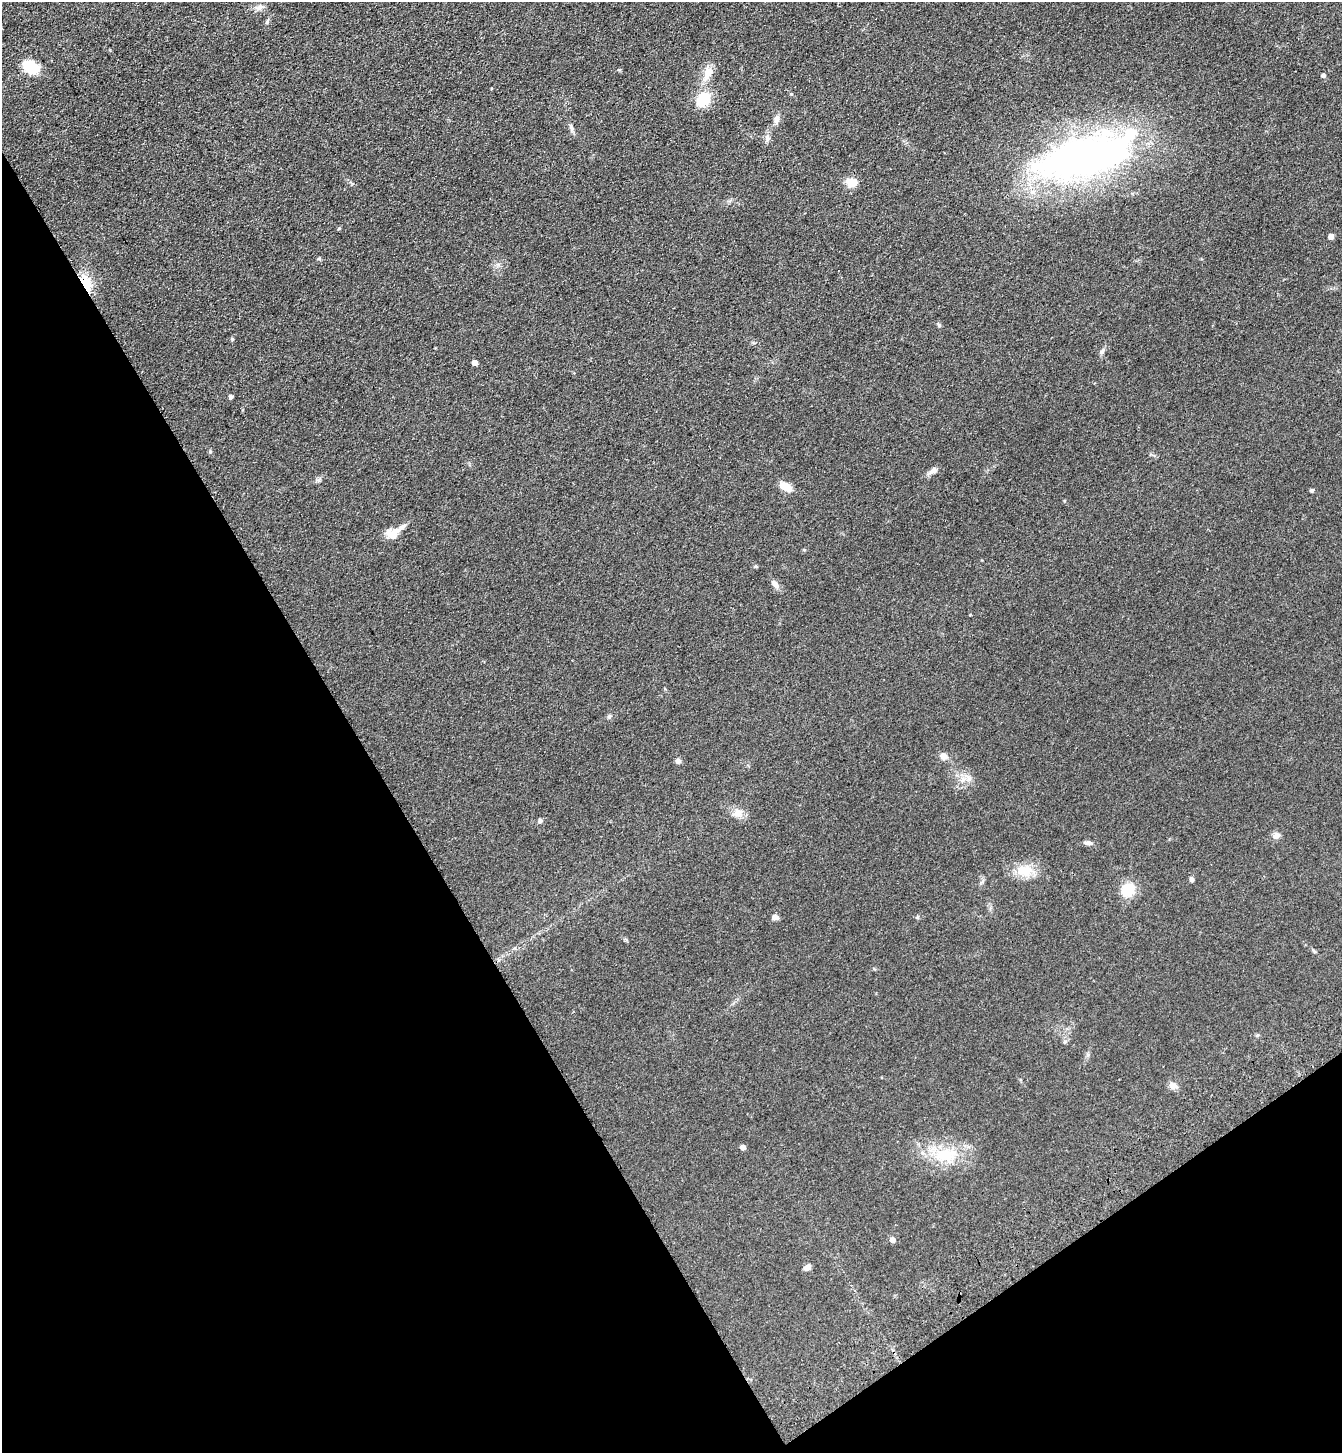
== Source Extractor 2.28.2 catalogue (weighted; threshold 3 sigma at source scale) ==
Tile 14 of 4 x 4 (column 2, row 4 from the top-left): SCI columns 1574-2913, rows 106-1556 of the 5960 x 6014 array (HDU 1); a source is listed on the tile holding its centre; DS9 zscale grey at full resolution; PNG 1344 x 1455 px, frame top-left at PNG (2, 2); no overlay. Shown black and unused: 32% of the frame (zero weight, under 3 of 4 exposures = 6% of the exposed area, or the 3 px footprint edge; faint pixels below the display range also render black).
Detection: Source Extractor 2.28.2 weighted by HDU 2 'WHT'; one run over the whole footprint, this tile lists its part. Background 0.07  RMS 0.0088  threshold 0.0395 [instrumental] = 3 sigma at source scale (4.5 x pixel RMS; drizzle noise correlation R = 1.50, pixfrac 1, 0.05/0.05 arcsec/px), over >= 5 px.
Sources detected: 44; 1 inside a brighter listed object's ellipse — not listed separately; the other 43 listed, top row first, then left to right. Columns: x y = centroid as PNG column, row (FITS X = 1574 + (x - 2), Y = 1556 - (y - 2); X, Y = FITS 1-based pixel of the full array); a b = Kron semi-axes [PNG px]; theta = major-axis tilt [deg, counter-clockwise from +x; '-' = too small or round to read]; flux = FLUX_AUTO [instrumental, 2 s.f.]
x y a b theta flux
260 7 11 7 35 3.6
267 21 6 5 - 1.5
31 67 20 13 -29 23
708 73 24 10 70 11
1323 75 5 5 - 2
703 99 21 16 54 22
776 119 12 7 88 4.1
571 128 8 6 -51 2.3
767 138 9 7 -80 3.2
1085 156 116 43 16 380
851 182 14 9 -14 9.8
339 228 5 4 - 1.1
1331 236 5 4 - 5.1
86 283 23 11 -67 20
939 325 6 4 -47 1.2
232 339 4 4 - 0.92
1102 351 8 5 59 2.1
475 363 4 4 - 6.3
231 397 4 4 - 2.2
933 470 12 8 37 3.8
786 486 13 8 -25 11
1312 490 4 4 - 1.6
393 534 16 13 8 11
775 584 12 7 -51 4.4
609 716 6 4 -72 1.3
943 756 9 8 - 5.3
678 761 7 6 - 2.4
963 779 9 5 59 3.4
737 813 15 11 19 7.4
540 821 6 5 - 2.1
1276 835 9 8 - 3.9
1088 843 11 5 -4 3.1
1024 870 23 16 -1 17
1192 879 5 4 - 2.7
1128 890 14 12 45 21
775 917 7 5 -1 3.6
1314 951 6 4 -45 1.3
1088 1055 7 4 89 1.5
1173 1085 13 7 -15 4.1
743 1147 4 4 - 4.5
944 1155 29 19 -24 32
892 1240 5 5 - 4.1
807 1268 9 6 22 3.5
Overlapping masked pixels (flux is a lower limit): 1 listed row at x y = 86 283
Unlisted compact peaks at least as high as the median listed source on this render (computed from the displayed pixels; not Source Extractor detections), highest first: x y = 210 451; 791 94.